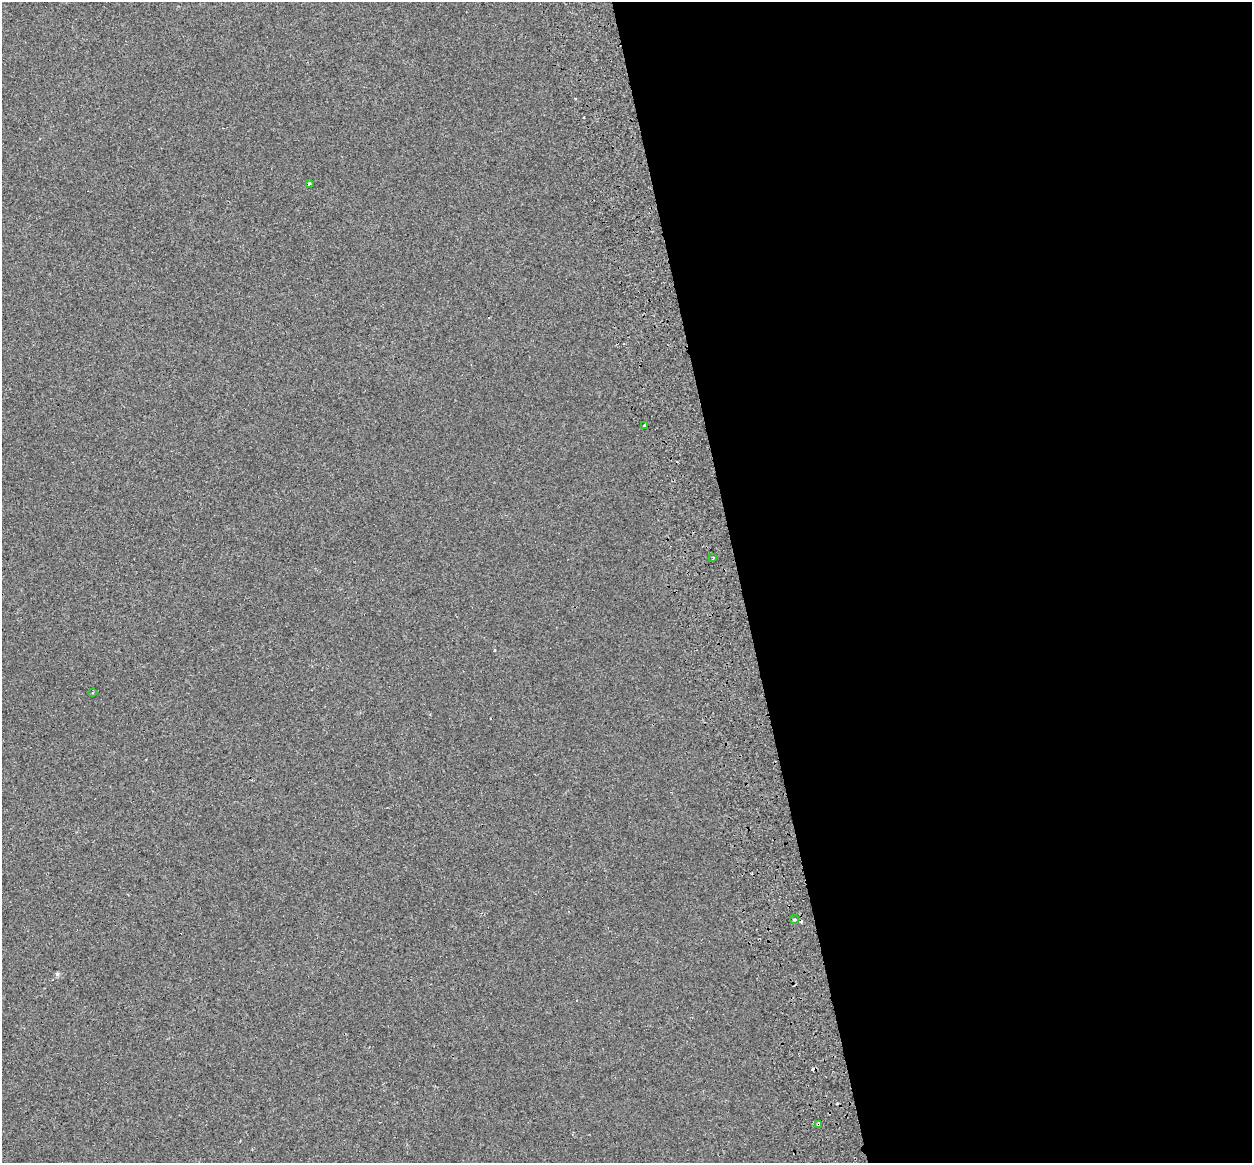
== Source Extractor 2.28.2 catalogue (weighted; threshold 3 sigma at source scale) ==
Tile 8 of 4 x 4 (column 4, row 2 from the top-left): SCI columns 3837-5086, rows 2497-3657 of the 5171 x 4948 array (HDU 1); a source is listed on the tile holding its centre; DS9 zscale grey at full resolution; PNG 1254 x 1165 px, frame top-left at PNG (2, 2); each listed source drawn as its Kron ellipse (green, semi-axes under 4 px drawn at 4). Shown black and unused: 41% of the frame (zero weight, under 2 of 3 exposures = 7% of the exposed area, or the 3 px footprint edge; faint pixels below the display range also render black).
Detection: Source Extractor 2.28.2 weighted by HDU 2 'WHT'; one run over the whole footprint, this tile lists its part. Background -4.26e-04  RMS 0.0045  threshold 0.0203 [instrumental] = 3 sigma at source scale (4.5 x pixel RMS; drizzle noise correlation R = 1.50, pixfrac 1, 0.0396/0.0396 arcsec/px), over >= 5 px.
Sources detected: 11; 5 cosmic-ray / hot-pixel residue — neither listed nor drawn; the other 6 listed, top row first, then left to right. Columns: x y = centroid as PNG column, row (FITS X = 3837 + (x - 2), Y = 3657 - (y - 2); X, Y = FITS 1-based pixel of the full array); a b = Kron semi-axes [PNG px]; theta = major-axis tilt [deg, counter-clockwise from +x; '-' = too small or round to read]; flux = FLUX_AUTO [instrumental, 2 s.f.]
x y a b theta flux
309 183 3 3 - 0.67
645 425 3 3 - 2.2
713 558 3 2 - 0.37
92 692 3 2 - 0.63
794 919 4 3 - 0.75
819 1124 3 3 - 2.5
Overlapping masked pixels (flux is a lower limit): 1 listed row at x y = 819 1124